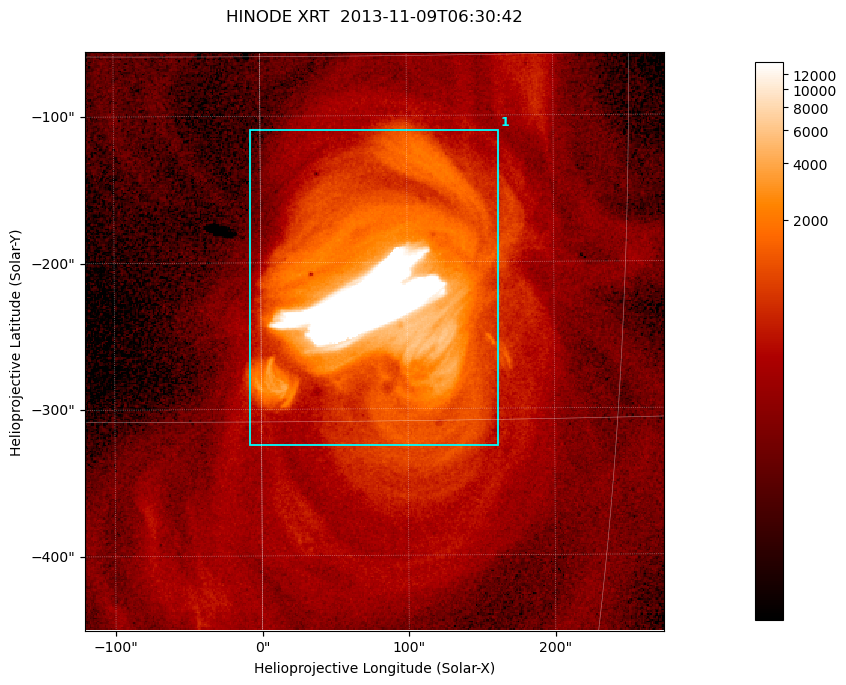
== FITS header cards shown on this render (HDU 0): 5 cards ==
TELESCOP= 'HINODE  '           /
INSTRUME= 'XRT     '           /
DATE_OBS= '2013-11-09T06:30:42.272' /
CTYPE1  = 'Solar-X '           /
CTYPE2  = 'Solar-Y '           /

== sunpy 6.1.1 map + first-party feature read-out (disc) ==
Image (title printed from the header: HINODE XRT  2013-11-09T06:30:42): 384 x 384 px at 1.03 arcsec/px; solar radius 968 arcsec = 941 px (partial field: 5.3% of the solar disc is inside the frame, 100% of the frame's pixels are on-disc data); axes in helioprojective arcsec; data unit not stated in the header (colour bar unlabelled)
Orientation: roll -0.318 deg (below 1 deg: not rotated)
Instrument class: DISC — disc imager (sunpy class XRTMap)
Bright regions (active regions / flare kernels): reference = the on-disc median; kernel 3 px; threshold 5 sigma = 1028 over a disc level ~228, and >= 1.15x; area >= 147 px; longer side >= 5 px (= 5.1 arcsec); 1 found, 1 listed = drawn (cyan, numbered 1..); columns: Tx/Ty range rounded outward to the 5 arcsec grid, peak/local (2 s.f.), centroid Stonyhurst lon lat
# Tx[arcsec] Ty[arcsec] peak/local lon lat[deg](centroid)
1 -10..165 -325..-105 61 +5 -10